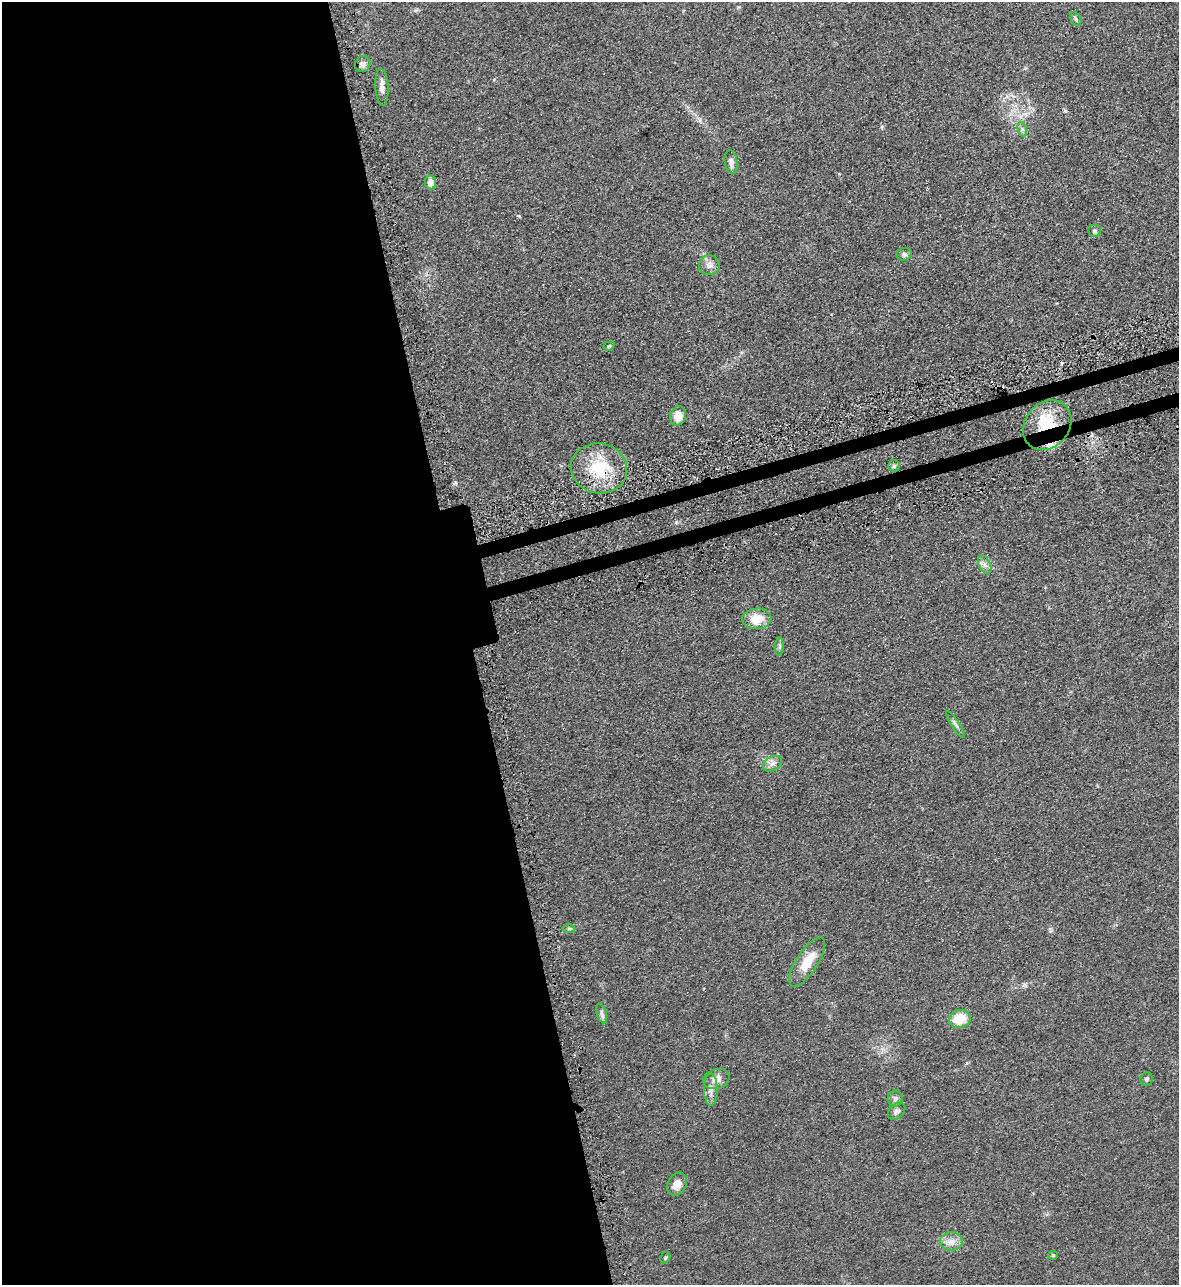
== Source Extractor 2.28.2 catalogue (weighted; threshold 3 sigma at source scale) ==
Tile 9 of 4 x 4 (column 1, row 3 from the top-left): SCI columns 184-1360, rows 1335-2617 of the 5195 x 5235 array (HDU 1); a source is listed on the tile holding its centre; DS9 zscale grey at full resolution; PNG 1181 x 1287 px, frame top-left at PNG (2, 2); each listed source drawn as its Kron ellipse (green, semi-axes under 4 px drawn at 4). Shown black and unused: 41% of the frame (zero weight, under 3 of 5 exposures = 4% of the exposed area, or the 3 px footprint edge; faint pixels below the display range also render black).
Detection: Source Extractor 2.28.2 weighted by HDU 2 'WHT'; one run over the whole footprint, this tile lists its part. Background 0.047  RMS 0.0063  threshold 0.0284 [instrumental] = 3 sigma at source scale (4.5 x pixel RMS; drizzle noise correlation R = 1.50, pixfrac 1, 0.05/0.05 arcsec/px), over >= 5 px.
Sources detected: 34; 1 cosmic-ray / hot-pixel residue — neither listed nor drawn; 1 inside a brighter listed object's ellipse — not listed separately; the other 32 listed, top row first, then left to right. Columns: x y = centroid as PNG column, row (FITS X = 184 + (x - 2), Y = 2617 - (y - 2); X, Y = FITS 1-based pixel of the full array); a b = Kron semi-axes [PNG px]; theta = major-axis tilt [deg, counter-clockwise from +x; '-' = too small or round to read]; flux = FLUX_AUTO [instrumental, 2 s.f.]
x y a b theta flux
1076 19 7 5 -61 1.1
363 64 8 7 - 2.5
382 87 19 6 -87 3.9
1022 129 7 4 -71 1.4
731 162 12 6 -80 2.6
430 182 7 5 -82 4.4
1094 231 6 6 - 1.4
904 254 8 6 14 1.9
709 265 10 9 - 3.4
609 346 6 4 20 0.76
678 416 9 8 - 7.3
1047 425 27 22 50 28
894 466 6 5 - 1.3
599 468 28 25 -8 30
985 565 10 5 -64 2.5
757 619 14 10 4 11
780 647 9 4 90 1.4
955 725 15 3 -57 1.7
772 764 10 7 29 2.7
569 928 6 4 0 0.88
807 962 28 10 57 13
602 1013 10 5 -73 1.9
960 1019 11 9 11 15
717 1079 13 10 16 4.9
1147 1079 6 6 - 1.3
711 1090 16 7 -90 3.8
895 1099 8 7 - 1.8
897 1111 10 7 44 2.2
677 1184 12 9 61 5.1
951 1241 11 9 0 4.6
1053 1255 4 4 - 0.71
665 1258 6 4 59 0.95
Overlapping masked pixels (flux is a lower limit): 2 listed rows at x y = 1047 425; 599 468